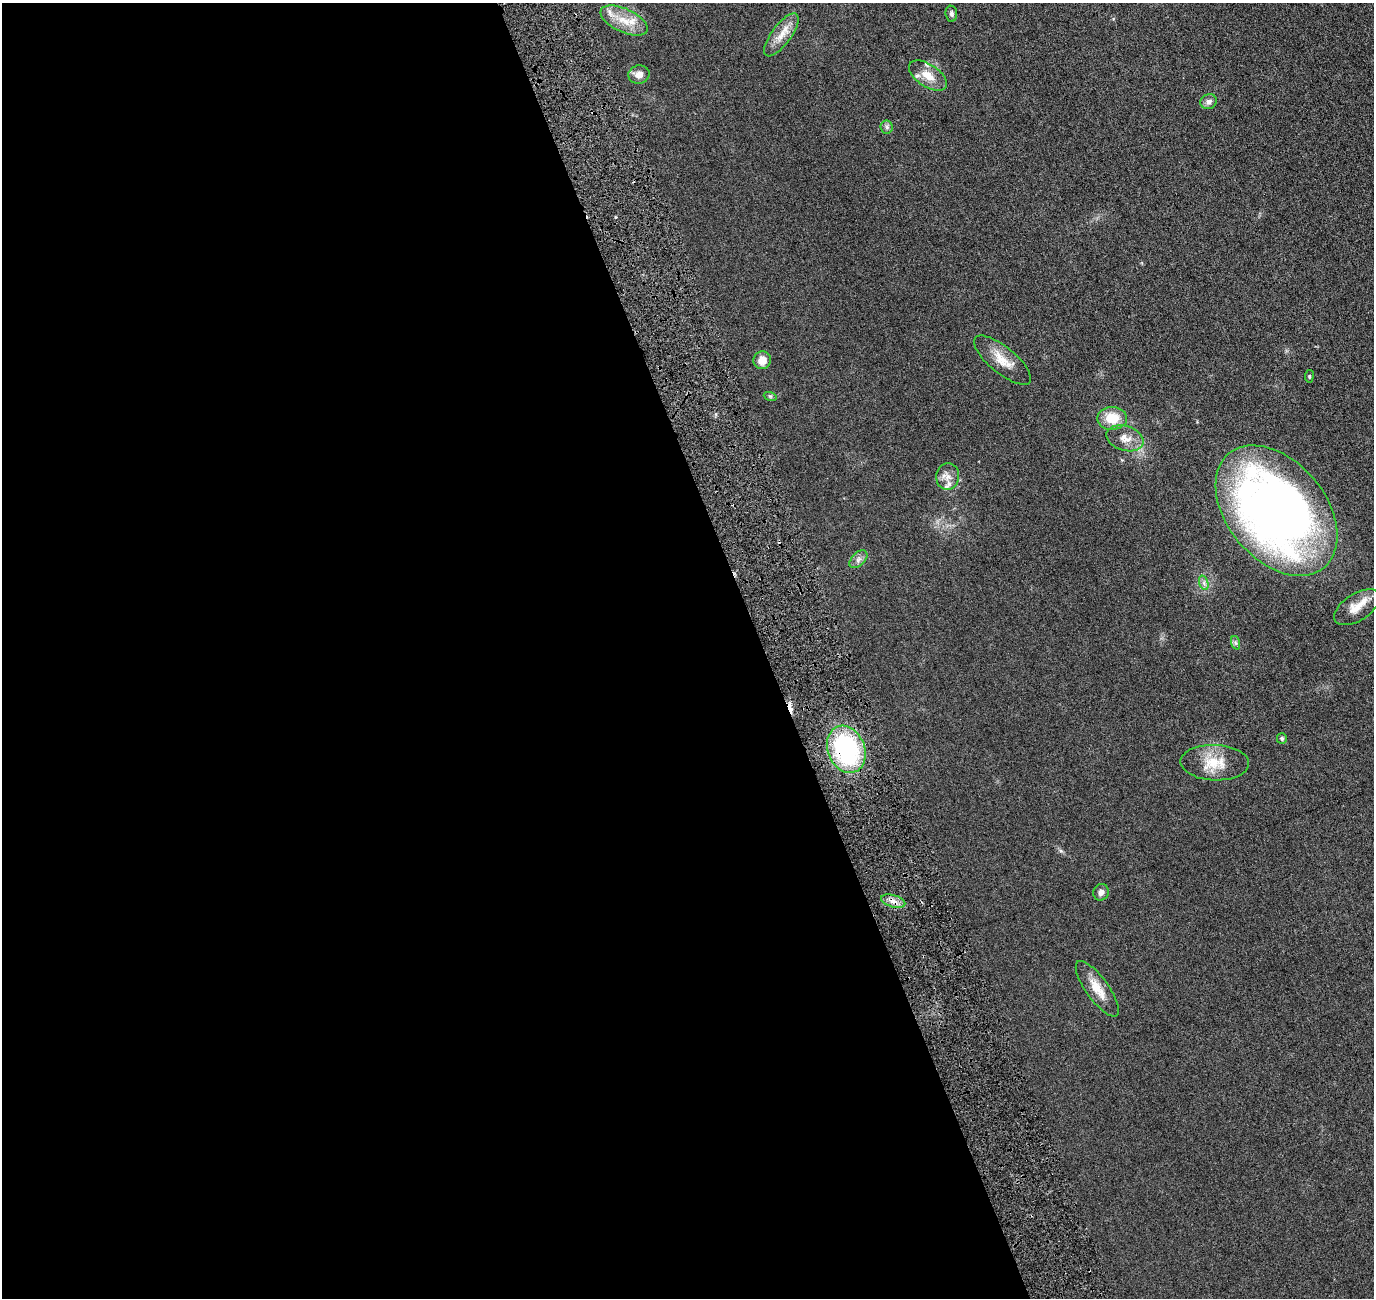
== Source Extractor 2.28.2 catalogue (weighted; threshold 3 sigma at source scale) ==
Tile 9 of 4 x 4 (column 1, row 3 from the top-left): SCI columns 70-1441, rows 1476-2771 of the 5618 x 5643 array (HDU 1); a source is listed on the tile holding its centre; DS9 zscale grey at full resolution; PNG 1376 x 1300 px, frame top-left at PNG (2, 3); each listed source drawn as its Kron ellipse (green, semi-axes under 4 px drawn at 4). Shown black and unused: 56% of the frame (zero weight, under 3 of 6 exposures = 1% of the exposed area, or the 3 px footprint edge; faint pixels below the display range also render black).
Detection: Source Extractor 2.28.2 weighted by HDU 2 'WHT'; one run over the whole footprint, this tile lists its part. Background 0.0277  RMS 0.0043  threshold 0.0176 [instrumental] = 3 sigma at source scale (4.09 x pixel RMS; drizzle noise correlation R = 1.36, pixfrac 0.8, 0.05/0.05 arcsec/px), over >= 5 px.
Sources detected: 30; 1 cosmic-ray / hot-pixel residue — neither listed nor drawn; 4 inside a brighter listed object's ellipse — not listed separately; the other 25 listed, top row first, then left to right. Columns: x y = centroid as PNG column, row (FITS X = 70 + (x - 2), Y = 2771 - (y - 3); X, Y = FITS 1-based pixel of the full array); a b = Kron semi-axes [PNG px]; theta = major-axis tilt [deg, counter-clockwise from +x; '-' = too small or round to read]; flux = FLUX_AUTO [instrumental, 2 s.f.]
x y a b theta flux
951 14 8 5 -84 0.92
624 20 25 11 -25 7
781 35 26 9 53 5
639 74 11 9 13 2.8
928 76 21 11 -34 5.3
1209 102 8 7 - 1.6
887 127 7 6 - 0.87
762 360 9 8 - 3.7
1003 360 35 13 -39 6.7
1309 376 6 4 83 0.43
770 396 6 4 -18 0.49
1112 418 15 11 1 8.3
1125 438 19 12 -18 4.2
948 476 13 11 85 3
1276 511 74 49 -50 280
858 559 11 6 45 1.6
1204 583 7 4 -72 0.99
1357 607 26 13 33 5.6
1236 643 7 4 -71 0.73
1282 739 5 5 - 0.73
846 749 24 18 -69 52
1215 763 34 17 -2 9.6
1101 892 8 7 - 1.7
893 901 12 6 -16 2.3
1097 989 33 11 -54 6.5
Overlapping masked pixels (flux is a lower limit): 1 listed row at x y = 846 749
Unlisted compact peaks at least as high as the median listed source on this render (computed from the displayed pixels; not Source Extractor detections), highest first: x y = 1061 851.